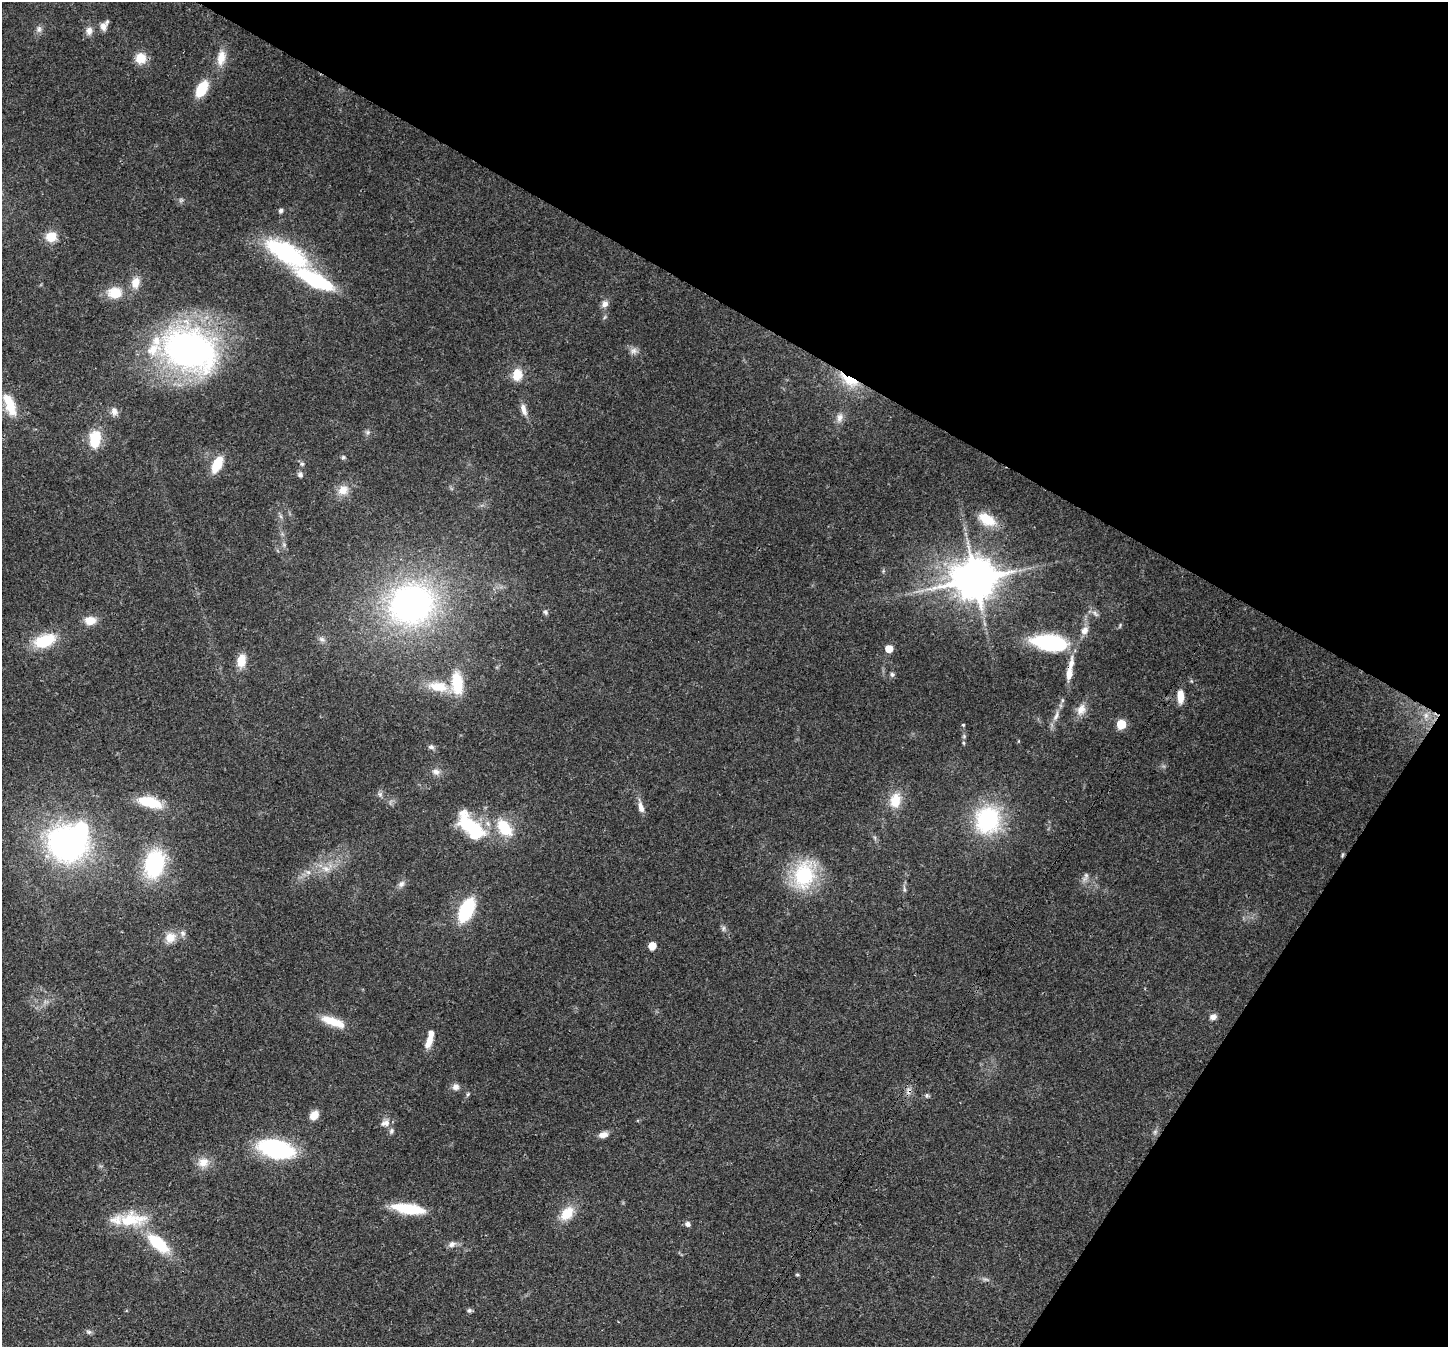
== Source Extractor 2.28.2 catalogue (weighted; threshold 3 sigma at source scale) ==
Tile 8 of 4 x 4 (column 4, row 2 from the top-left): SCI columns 4410-5855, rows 3051-4395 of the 5923 x 6035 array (HDU 1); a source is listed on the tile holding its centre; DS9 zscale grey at full resolution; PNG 1450 x 1349 px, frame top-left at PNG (2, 2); no overlay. Shown black and unused: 30% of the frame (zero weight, under 3 of 4 exposures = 8% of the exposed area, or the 3 px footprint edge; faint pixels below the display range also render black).
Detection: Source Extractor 2.28.2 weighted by HDU 2 'WHT'; one run over the whole footprint, this tile lists its part. Background 0.121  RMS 0.0044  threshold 0.0197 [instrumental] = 3 sigma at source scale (4.5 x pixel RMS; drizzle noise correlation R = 1.50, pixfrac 1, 0.0396/0.0396 arcsec/px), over >= 5 px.
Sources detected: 107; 4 too faint to see at this stretch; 2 inside a brighter object's white glare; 1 cosmic-ray / hot-pixel residue — not listed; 5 inside a brighter listed object's ellipse — not listed separately; the other 95 listed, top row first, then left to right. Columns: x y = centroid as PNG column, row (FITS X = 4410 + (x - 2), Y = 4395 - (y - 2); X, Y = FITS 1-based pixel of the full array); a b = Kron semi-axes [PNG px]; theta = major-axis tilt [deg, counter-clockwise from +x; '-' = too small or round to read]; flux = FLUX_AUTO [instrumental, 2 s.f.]
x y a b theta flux
103 27 10 8 85 3
39 29 10 6 89 1.6
89 31 11 9 84 2.6
141 58 13 13 - 6.3
221 58 21 10 80 6
202 89 17 9 61 12
281 211 5 4 - 1.5
51 237 12 11 - 6.5
286 253 38 16 -31 63
315 280 36 12 -28 44
135 283 15 11 81 5.2
115 293 18 14 -1 9.4
605 304 10 9 - 2.2
190 350 60 42 -25 160
633 351 11 8 4 2.1
517 375 15 11 83 7.1
849 380 29 11 -31 12
9 404 33 12 -69 11
524 409 16 7 -73 3.4
114 412 11 9 -76 2.5
840 418 13 8 79 2.6
368 432 7 6 - 1.1
95 439 15 10 81 16
343 457 6 5 - 0.8
217 464 16 8 63 13
302 464 7 6 - 1.1
300 475 8 7 - 1.4
343 490 14 12 30 5.3
280 516 7 4 -70 0.9
987 519 23 13 -31 10
975 579 13 12 - 1600
411 604 45 40 23 150
545 612 7 6 - 0.94
1095 614 11 6 -42 1.6
90 621 14 10 1 5.3
1085 630 11 8 54 3.2
322 639 10 5 -24 1.4
45 641 25 14 18 17
1050 643 35 16 -8 43
889 649 5 5 - 8.4
241 661 16 10 80 6.3
1071 664 25 8 80 5.4
892 674 7 6 - 0.95
457 683 28 14 -85 14
438 687 29 14 -9 11
1180 696 14 7 -89 5.9
1081 710 17 12 63 4.4
1426 715 9 7 76 2.5
1056 716 17 6 68 3.2
1121 724 6 5 - 21
963 725 4 4 - 0.47
964 736 6 4 48 0.73
963 743 6 4 -89 0.57
431 747 9 6 -10 1.2
436 772 11 8 -16 2.3
380 794 7 5 -44 1
895 800 19 13 78 8.6
150 802 28 12 -15 15
641 807 14 7 -75 3.2
988 820 37 34 78 39
471 826 40 18 -41 27
504 828 21 13 -50 15
67 843 36 32 -22 140
1342 855 6 4 62 0.56
154 864 28 19 76 42
326 869 13 7 -27 3.5
308 872 7 7 - 1.6
804 875 28 20 77 38
401 884 10 7 43 1.8
904 889 12 3 -78 0.88
466 910 18 10 64 38
723 928 9 4 89 1
170 937 15 13 53 6
652 946 5 5 - 7.4
1213 1017 8 7 - 2.1
333 1022 32 10 -20 9.5
429 1042 14 7 68 5
456 1087 9 9 - 2.1
468 1094 6 5 - 0.69
927 1095 6 6 - 0.86
314 1115 11 8 54 4.7
385 1123 14 9 22 2.8
391 1131 8 6 67 1.1
603 1135 11 7 14 2.9
276 1149 31 16 -15 55
203 1162 15 13 27 5.2
408 1209 36 11 -8 18
567 1213 19 12 49 9.4
132 1219 41 18 4 20
688 1224 7 6 - 1.5
158 1243 30 13 -40 21
452 1244 11 8 23 2.1
797 1275 5 3 - 0.49
469 1310 7 5 1 0.94
89 1332 8 6 -15 1
Overlapping masked pixels (flux is a lower limit): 2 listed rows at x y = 849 380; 1342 855